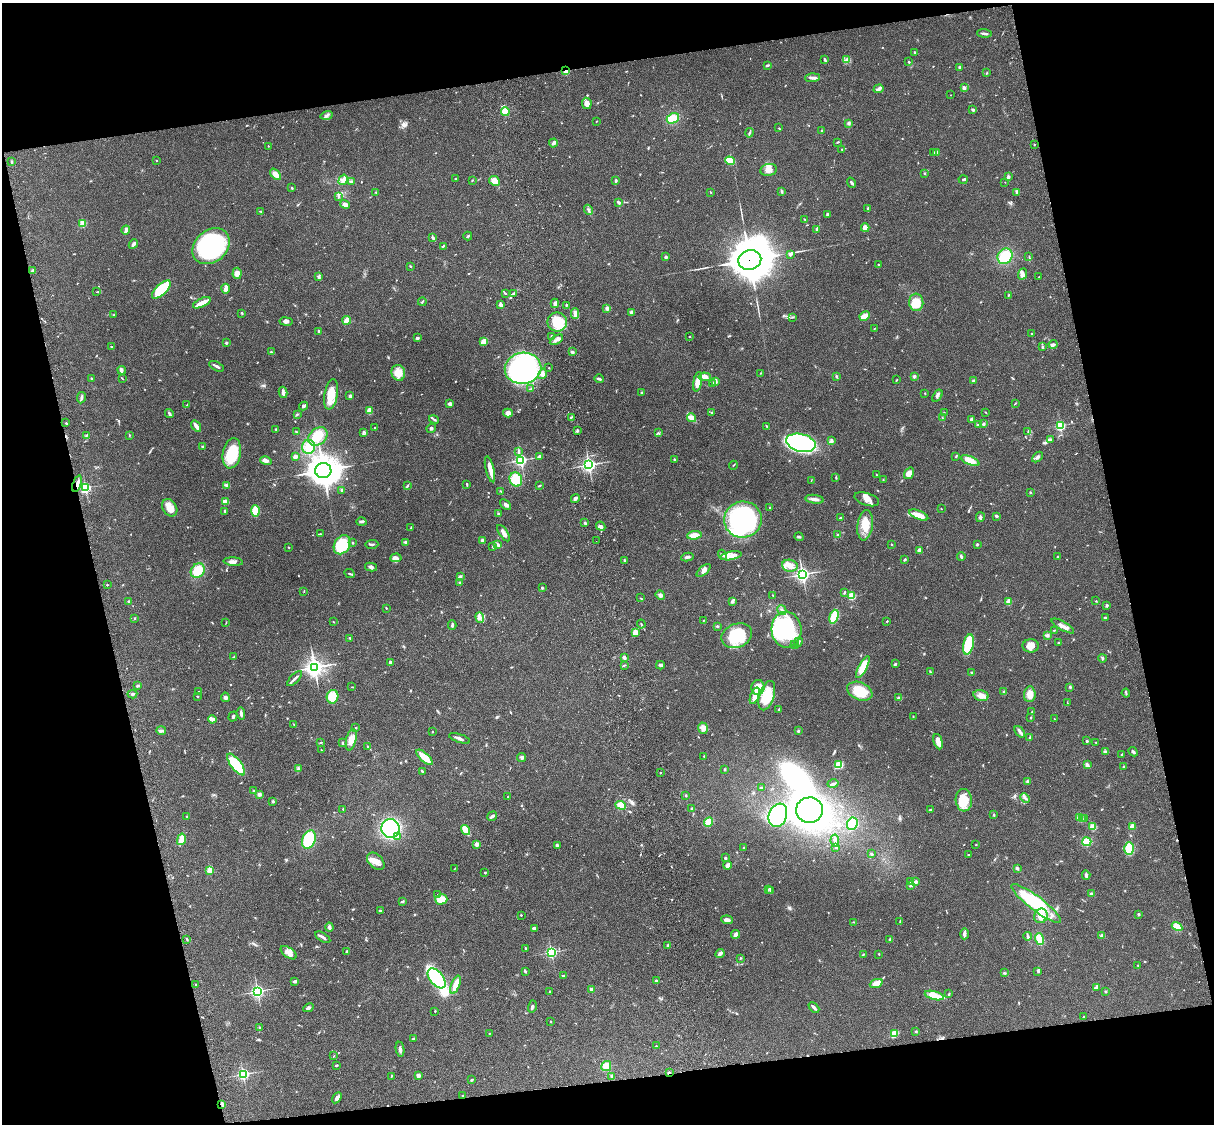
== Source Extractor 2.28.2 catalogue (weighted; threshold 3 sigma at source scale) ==
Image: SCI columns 121-4968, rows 277-4762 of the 5086 x 4926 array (HDU 1 of 3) = the unmasked area's bounding box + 8 px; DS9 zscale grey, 4 x 4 block average (1 PNG px = mean of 4 x 4 image px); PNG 1216 x 1126 px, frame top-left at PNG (2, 3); each listed source drawn as its Kron ellipse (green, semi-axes under 4 px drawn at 4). Shown black and unused: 25% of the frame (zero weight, under 3 of 4 exposures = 6% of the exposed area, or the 3 px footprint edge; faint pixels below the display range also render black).
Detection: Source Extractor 2.28.2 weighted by HDU 2 'WHT'. Background 0.0877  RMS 0.0061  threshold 0.0274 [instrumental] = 3 sigma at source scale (4.5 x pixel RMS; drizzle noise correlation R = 1.50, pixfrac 1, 0.05/0.05 arcsec/px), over >= 5 px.
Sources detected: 783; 2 too faint to see at this stretch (4 x 4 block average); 6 inside a brighter object's white glare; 2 cosmic-ray / hot-pixel residue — neither listed nor drawn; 19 coinciding with a brighter row at this scale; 38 inside a brighter listed object's ellipse — not listed separately; of the other 716, all 500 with FLUX_AUTO >= 1.79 (the completeness limit of this list) listed and drawn (216 fainter detections not listed), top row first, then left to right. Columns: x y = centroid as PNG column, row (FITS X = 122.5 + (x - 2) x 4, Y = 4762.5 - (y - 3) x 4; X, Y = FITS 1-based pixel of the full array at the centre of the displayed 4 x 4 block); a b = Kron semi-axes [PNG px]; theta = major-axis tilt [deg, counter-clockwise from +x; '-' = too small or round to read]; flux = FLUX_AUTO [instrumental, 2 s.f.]
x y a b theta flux
984 33 7 2 -5 10
914 52 2 2 - 3.4
825 60 4 2 - 4.4
847 60 4 3 - 8.8
909 62 3 2 - 2.8
768 65 3 2 - 4.1
959 67 2 2 - 3.9
566 71 2 2 - 160
987 73 2 2 - 2
813 78 7 3 3 11
964 88 4 3 - 7.7
879 89 5 3 - 9.4
950 95 2 2 - 2.2
587 103 5 4 - 21
973 110 3 3 - 5.2
505 112 4 4 - 32
327 115 6 3 17 9.1
673 118 6 5 - 70
596 121 3 2 - 1.9
848 123 3 3 - 5.9
779 128 2 2 - 1.9
821 130 2 2 - 2.4
749 133 4 2 - 4.8
838 142 3 2 - 2.9
554 143 4 2 - 12
1034 145 2 2 - 2
268 146 2 2 - 2.2
842 149 2 2 - 2.5
934 152 2 2 - 2.1
937 153 3 2 - 17
156 161 2 2 - 2
730 161 5 3 - 77
11 162 2 2 - 3.6
769 170 8 6 10 23
924 173 3 2 - 2.9
276 174 6 4 -49 24
1008 177 4 3 - 5.5
455 178 2 2 - 1.8
963 179 4 2 - 6.7
343 180 5 3 - 18
472 180 3 2 - 2.1
351 181 3 2 - 3
494 181 5 4 - 30
616 181 3 2 - 6.6
1005 182 2 2 - 1.8
852 183 5 2 - 5.6
292 188 2 2 - 3.3
782 191 4 2 - 3.8
376 192 2 2 - 2
711 192 2 2 - 2.4
1017 193 2 2 - 3.9
339 197 3 2 - 3.9
619 203 3 2 - 9.1
345 204 5 3 - 14
868 208 3 2 - 4.6
588 210 5 2 - 6.9
261 211 2 2 - 3.5
827 214 3 2 - 7.2
805 219 2 2 - 2.4
83 224 2 2 - 180
865 228 4 4 - 27
817 229 3 2 - 4.1
126 230 4 2 - 19
468 236 4 2 - 4.6
433 238 4 2 - 9.7
133 244 5 2 - 13
211 246 20 16 41 520
443 246 4 2 - 4
790 255 4 2 - 5.1
1005 256 8 7 - 120
666 257 2 2 - 27
1029 257 3 2 - 2.4
750 260 11 10 - 16000
878 265 2 2 - 3.3
410 266 3 2 - 3
33 271 4 3 - 6.2
237 273 5 4 - 19
1022 274 5 4 - 12
319 277 4 2 - 6.8
1039 277 2 2 - 2.1
161 289 12 5 43 170
226 289 5 3 - 27
97 292 3 2 - 2.5
505 293 4 2 - 3.1
514 293 3 2 - 2.9
1008 295 2 2 - 2.2
422 302 4 2 - 2.9
916 302 9 7 -84 69
202 303 9 3 25 43
555 303 5 3 - 14
501 304 4 2 - 16
566 305 2 2 - 3.1
607 308 4 3 - 9.7
632 312 3 3 - 15
242 313 3 2 - 2.6
575 314 5 3 - 12
114 315 3 2 - 3
865 316 5 3 - 37
793 317 2 2 - 2.1
347 320 4 3 - 40
286 321 6 3 -8 11
557 322 9 9 - 120
874 329 2 2 - 1.9
319 331 3 2 - 3.1
1031 333 2 2 - 5.2
552 336 3 2 - 3.6
690 337 2 2 - 2.1
417 338 3 2 - 5.8
556 340 7 3 30 12
484 342 4 2 - 50
226 343 3 2 - 5
1053 344 4 3 - 9.7
111 347 3 2 - 2.3
1042 347 2 2 - 3.2
271 352 3 2 - 2.7
572 352 3 3 - 6.5
217 366 8 2 -29 10
523 368 18 15 10 860
549 368 2 2 - 2.1
122 370 4 3 - 15
398 373 8 6 -76 42
760 373 2 2 - 1.9
543 374 5 4 - 12
914 376 3 2 - 8
705 377 6 3 -4 22
836 377 2 2 - 3
91 378 3 2 - 2.6
122 378 4 2 - 2.1
599 379 4 2 - 6.9
896 380 3 2 - 2.2
716 381 3 2 - 8.7
973 381 3 3 - 5.5
698 382 10 4 80 39
713 383 3 2 - 2.1
531 389 3 2 - 3.6
283 392 5 3 - 8
641 392 2 2 - 11
331 394 15 6 80 68
925 394 2 2 - 2.2
350 396 3 3 - 7.8
937 396 7 3 57 9.8
81 398 5 2 - 8.6
1015 403 4 2 - 2
450 404 4 3 - 14
187 405 4 2 - 3
304 406 4 2 - 8.5
369 411 4 3 - 29
711 412 3 2 - 2.7
944 412 2 2 - 1.9
985 412 3 2 - 2.2
169 413 5 2 - 6.8
508 413 5 4 - 25
297 414 3 2 - 2.8
571 417 4 2 - 4.1
692 418 4 3 - 12
942 418 3 2 - 1.8
434 419 5 2 - 5.7
971 419 3 2 - 9.2
66 423 3 2 - 3.2
983 424 2 2 - 25
978 425 4 3 - 5.4
1060 425 2 2 - 450
196 426 6 2 -55 27
767 426 3 2 - 2.6
375 427 2 2 - 2.1
431 428 5 3 - 5.6
276 429 3 2 - 3.2
578 431 3 2 - 4.1
296 432 3 2 - 3.6
363 432 3 2 - 4.8
658 432 2 2 - 1.8
1028 432 3 2 - 3
87 435 3 2 - 3.2
129 435 2 2 - 2.9
318 437 11 8 43 84
1050 440 2 2 - 2.8
831 441 3 3 - 6.1
801 443 15 9 -13 520
203 447 3 2 - 4.7
308 447 7 6 - 40
518 451 4 2 - 4.8
232 453 15 9 79 140
539 456 2 2 - 22
956 456 3 2 - 3
295 457 4 3 - 9.6
1037 457 6 3 43 8.3
675 459 2 2 - 3
521 460 2 2 - 700
266 461 6 3 -16 13
970 461 10 4 -23 48
589 465 2 2 - 1100
733 465 4 2 - 2.4
490 469 13 3 -76 34
323 470 8 7 - 4500
909 473 6 4 57 30
876 475 2 2 - 1.8
836 477 3 2 - 3.1
516 480 7 6 - 85
811 480 4 2 - 1.9
883 480 2 2 - 2.2
77 484 9 3 71 17
467 484 3 2 - 5.1
227 485 4 2 - 8.7
407 486 3 2 - 3
539 486 4 2 - 2.8
85 488 2 2 - 530
342 490 3 2 - 7.4
501 491 4 2 - 1.9
1031 492 2 2 - 2.3
575 498 4 2 - 11
815 499 9 3 -8 15
867 499 12 6 -18 27
226 502 4 3 - 17
506 505 6 3 -42 9.5
770 507 2 2 - 9.4
170 508 9 7 -57 36
941 509 2 2 - 1.9
225 511 3 2 - 3.6
255 511 5 3 - 94
498 514 3 2 - 2.4
919 515 10 4 -22 45
996 516 3 2 - 3.9
980 517 5 3 - 6
840 518 3 2 - 2.3
743 520 19 18 - 640
361 522 5 2 - 7.2
585 523 3 2 - 4.5
865 525 15 7 83 60
601 526 5 2 - 8.2
411 528 4 2 - 3.5
504 533 9 3 -56 14
320 534 3 2 - 2.3
694 535 7 4 6 30
837 535 2 2 - 2.6
799 537 5 2 - 5.7
482 540 4 3 - 5
596 541 2 2 - 3.5
406 542 4 2 - 5.3
353 543 3 2 - 3
372 544 6 2 2 6.2
892 544 2 2 - 2.3
342 545 10 7 57 150
497 545 4 3 - 7.2
977 545 3 2 - 3.2
289 547 2 2 - 2.1
493 547 3 3 - 5.7
920 550 4 3 - 21
723 555 5 3 - 6.4
731 556 11 3 10 20
961 556 4 2 - 6.9
1058 556 3 2 - 2.4
687 557 6 2 10 9.4
396 558 6 3 6 19
905 559 3 2 - 4.2
624 560 3 2 - 4.9
233 562 9 3 -4 14
790 566 8 6 -9 31
371 567 6 3 -13 9.3
704 570 8 3 41 14
198 571 8 6 48 63
349 573 6 2 -26 4.6
802 574 3 3 - 1000
460 576 4 3 - 4.9
460 582 3 2 - 4.4
107 585 2 2 - 7.7
542 588 2 2 - 5.2
304 591 3 2 - 1.8
844 592 3 2 - 2.3
660 595 5 4 - 8.5
773 596 3 2 - 2.2
852 596 2 2 - 240
640 598 2 2 - 2.5
129 601 2 2 - 4.4
732 601 3 3 - 6
1096 601 2 2 - 2
1009 602 2 2 - 120
1107 606 4 3 - 4.3
386 608 2 2 - 2.6
782 610 5 2 - 6.6
480 617 5 3 - 12
834 617 7 3 73 110
1105 617 4 2 - 4.5
134 618 2 2 - 2.8
703 620 2 2 - 2.2
887 621 2 2 - 7.3
333 622 2 2 - 2.2
226 623 3 2 - 1.9
641 624 4 2 - 3.3
452 625 4 2 - 6.3
717 626 3 2 - 3.7
1063 626 13 3 -30 20
786 629 18 15 -86 370
1054 630 2 2 - 3.2
635 632 4 3 - 25
1047 635 4 3 - 6.3
737 636 16 12 22 170
350 638 2 2 - 4.9
798 642 5 2 - 9
1058 642 2 2 - 6.8
795 645 4 2 - 9.6
968 645 10 5 79 160
1031 646 8 6 0 29
234 657 3 2 - 2.3
624 658 4 3 - 9.2
1102 658 4 2 - 2.9
390 662 2 2 - 24
895 664 3 2 - 4.7
624 665 2 2 - 2.8
660 665 4 3 - 6.9
314 667 4 4 - 1500
863 667 12 4 63 69
930 672 3 2 - 4.1
971 672 2 2 - 2.5
295 678 9 2 45 11
137 686 2 2 - 4.6
352 687 3 2 - 2.1
758 687 7 6 - 41
1070 687 2 2 - 5.7
199 691 2 2 - 2.7
860 691 13 8 -24 100
1004 692 3 2 - 4.1
1126 693 4 2 - 4.3
132 694 5 2 - 8.1
1030 694 8 5 85 29
981 695 7 5 -14 22
197 696 2 2 - 3.8
755 696 9 4 69 39
767 696 15 7 72 130
225 697 4 3 - 8.6
332 697 7 6 - 66
899 698 4 3 - 5.9
1067 703 3 2 - 2.7
779 709 2 2 - 2
1032 711 2 2 - 2.6
241 713 6 2 -84 10
233 716 5 3 - 5.7
913 716 2 2 - 1.8
1031 718 3 2 - 2.5
212 719 4 2 - 39
1055 719 2 2 - 2
294 725 2 2 - 1.8
356 728 2 2 - 2.7
703 728 6 4 -75 14
161 730 5 2 - 5.2
798 731 3 3 - 4.2
432 732 2 2 - 3
1020 732 7 3 -50 9.6
1030 737 2 2 - 4.8
460 738 11 2 -18 12
351 740 11 5 77 38
1087 741 2 2 - 17
321 742 2 2 - 2.3
938 742 8 4 -76 33
1096 742 2 2 - 2.2
342 743 2 2 - 9.1
368 747 2 2 - 5.3
321 750 3 2 - 2.4
1106 752 3 2 - 5.1
1133 752 5 2 - 7
1121 755 3 2 - 2.4
704 756 2 2 - 2.4
425 757 10 3 -42 66
522 758 4 2 - 4.7
236 765 13 5 -53 170
839 765 3 3 - 68
1087 765 4 3 - 12
1124 767 3 2 - 2.1
298 769 4 3 - 7.9
724 769 3 2 - 3.1
422 771 4 2 - 4
660 773 2 2 - 5
1027 781 3 3 - 4.9
833 784 5 2 - 7.4
761 787 2 2 - 3.4
253 791 2 2 - 12
259 794 4 3 - 8.7
686 795 2 2 - 11
508 797 2 2 - 5.8
1025 798 5 2 - 6.9
964 800 11 8 -85 67
273 801 3 2 - 4.5
621 805 5 4 - 44
691 808 2 2 - 2.5
343 809 2 2 - 3.8
809 810 13 13 - 790
930 810 4 2 - 3.5
778 815 12 9 69 420
994 815 3 2 - 2.6
492 816 5 2 - 9.2
187 817 2 2 - 2.3
1079 818 3 2 - 4
1082 818 3 2 - 4.1
1084 818 2 2 - 2.1
709 822 5 3 - 41
852 824 6 5 - 150
1132 826 2 2 - 77
1093 827 4 3 - 23
390 828 9 9 - 340
466 830 5 3 - 60
397 837 2 2 - 7.8
181 839 6 2 74 65
309 839 9 6 66 170
835 841 6 2 -82 11
1087 842 4 4 - 63
477 844 2 2 - 63
557 845 4 2 - 9.4
976 845 2 2 - 4.4
836 847 3 2 - 3.2
744 848 2 2 - 3.4
1129 848 6 4 -87 96
871 854 4 2 - 3.9
968 855 2 2 - 2
725 858 2 2 - 16
376 861 10 7 -43 30
728 865 4 3 - 14
1017 868 3 3 - 7.2
455 869 4 2 - 1.9
210 870 2 2 - 110
485 872 2 2 - 9
1086 875 5 2 - 9.4
911 881 2 2 - 2
916 882 2 2 - 30
911 885 2 2 - 9.8
768 889 3 2 - 2.2
771 890 3 2 - 2.1
438 894 2 2 - 2.6
1091 894 3 3 - 8.4
441 899 6 5 - 57
402 901 3 2 - 5.4
1036 903 30 7 -37 250
380 910 3 2 - 3
1138 914 2 2 - 5.1
521 915 2 2 - 6.3
1041 916 7 6 - 32
727 920 6 3 -7 17
900 921 3 2 - 2.9
854 922 4 2 - 2.9
329 927 4 3 - 9.3
1177 927 5 3 - 42
534 928 3 2 - 11
736 934 4 3 - 13
964 934 5 2 - 14
1027 936 4 2 - 5.4
1102 936 4 3 - 14
323 937 8 2 -31 14
187 939 3 2 - 4
890 939 3 2 - 4.8
1039 939 6 4 -72 60
668 945 4 2 - 3.2
526 948 3 2 - 3.1
347 952 3 2 - 7.4
551 952 2 2 - 630
289 953 9 5 -37 19
720 954 5 2 - 16
863 954 3 2 - 2.8
879 954 3 2 - 1.9
740 958 2 2 - 1.8
1138 965 2 2 - 2
525 971 3 2 - 4.7
1038 972 3 2 - 3.1
1004 973 3 2 - 3.7
563 976 3 2 - 4.4
437 978 12 6 -51 300
656 980 2 2 - 7
295 981 3 3 - 9.3
876 984 7 4 21 41
196 985 2 2 - 2
456 985 10 3 69 43
1096 987 4 2 - 8.7
591 990 4 3 - 9.3
257 991 3 2 - 750
550 991 3 2 - 2.7
1105 991 3 2 - 2.4
949 994 3 2 - 3
934 995 10 3 -15 61
532 1006 6 2 74 5.6
308 1008 5 2 - 7.5
814 1008 6 2 -44 15
435 1011 2 2 - 2.6
1084 1017 2 2 - 13
551 1021 2 2 - 2.4
260 1027 3 2 - 2.8
916 1031 2 2 - 3.8
489 1034 2 2 - 2.5
894 1034 4 3 - 69
414 1038 3 2 - 6.2
656 1046 2 2 - 2.2
400 1049 7 2 -81 11
333 1056 2 2 - 2.1
336 1065 3 2 - 6.4
606 1066 5 4 - 39
669 1073 3 2 - 6.4
243 1074 2 2 - 760
418 1076 3 2 - 17
391 1077 3 2 - 1.8
612 1077 4 2 - 3.6
471 1080 3 2 - 3.8
463 1096 2 2 - 4.2
337 1098 6 4 58 11
222 1104 4 2 - 5.4
Overlapping masked pixels (flux is a lower limit): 4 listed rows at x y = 566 71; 750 260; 77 484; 669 1073
Diffuse or blended objects may show on this block-average render without a row.